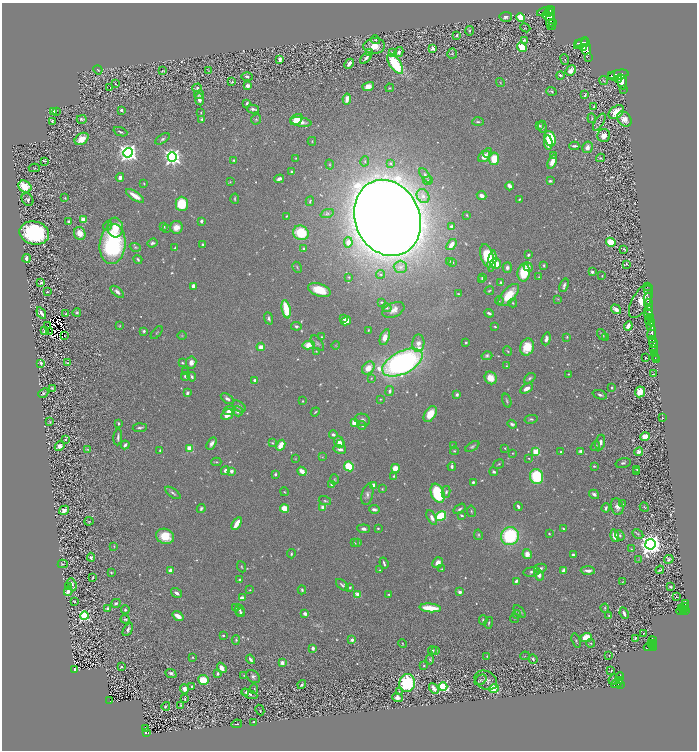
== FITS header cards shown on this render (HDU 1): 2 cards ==
NAXIS1  =                 1389
NAXIS2  =                 1496

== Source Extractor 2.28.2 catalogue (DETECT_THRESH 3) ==
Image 1389 x 1496 px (HDU 1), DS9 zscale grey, zoomed out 1/2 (1 PNG px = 2 x 2 image px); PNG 699 x 752 px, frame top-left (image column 1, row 1495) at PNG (2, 3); each listed source drawn as its Kron ellipse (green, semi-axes under 4 px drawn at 4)
Background 0.602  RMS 0.022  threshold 0.0646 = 3 sigma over >= 5 px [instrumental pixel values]
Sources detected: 985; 110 cannot appear on this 1/2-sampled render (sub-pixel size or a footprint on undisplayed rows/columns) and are neither listed nor drawn; of the other 875, the 500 brightest by FLUX_AUTO listed and drawn (375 fainter detections omitted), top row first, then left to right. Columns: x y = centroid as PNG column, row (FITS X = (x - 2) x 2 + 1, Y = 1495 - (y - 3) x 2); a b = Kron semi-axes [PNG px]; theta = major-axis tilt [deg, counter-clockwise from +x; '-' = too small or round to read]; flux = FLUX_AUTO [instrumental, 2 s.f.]
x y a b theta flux
546 11 9 3 17 1800
549 12 4 2 - 1100
548 16 6 4 -23 1500
506 17 6 5 - 16
521 17 4 3 - 130
551 18 12 3 86 2600
552 23 3 1 - 160
553 26 2 1 - 81
525 28 5 4 - 4
469 31 5 3 - 5.3
457 35 3 2 - 6
375 40 5 3 - 3.8
524 40 3 3 - 6.1
579 43 3 2 - 39
581 43 8 4 33 210
586 43 4 3 - 310
374 46 11 8 7 67
522 47 5 4 - 140
433 48 3 2 - 54
583 48 4 2 - 210
586 49 6 4 67 380
370 52 4 3 - 4.5
393 52 4 3 - 4.7
399 52 5 3 - 14
452 54 5 5 - 6.8
366 58 7 3 44 15
588 58 2 1 - 68
280 60 3 2 - 27
565 60 5 3 - 5.7
349 64 5 2 - 24
395 64 11 5 -55 340
98 70 5 3 - 3.4
162 71 4 2 - 3.4
208 71 4 4 - 3.4
571 71 5 4 - 35
560 75 4 2 - 6
611 75 3 1 - 500
618 75 10 5 13 5300
247 77 6 3 -3 10
619 79 4 2 - 1400
604 81 4 3 - 3.6
232 82 3 2 - 5
622 82 8 4 -76 4400
500 83 4 2 - 3.4
115 84 4 2 - 3.9
248 86 3 3 - 25
368 86 6 4 15 38
110 88 2 1 - 25
197 88 4 3 - 8.5
390 88 4 2 - 4.1
624 89 2 1 - 110
551 91 5 2 - 5.6
199 95 5 3 - 5.3
585 95 4 2 - 6.7
199 99 6 4 -79 27
347 99 5 3 - 41
247 103 3 2 - 7.2
594 107 3 3 - 9
253 109 6 3 -14 14
121 110 2 2 - 18
56 111 2 2 - 5.8
53 112 3 3 - 21
616 112 8 5 38 84
201 113 3 2 - 4.2
592 118 5 3 - 4
82 119 5 4 - 8.1
202 119 4 2 - 6.4
256 119 5 5 - 6.6
624 119 8 6 -50 37
296 120 7 5 38 87
52 121 3 2 - 5.3
301 122 10 4 -8 29
478 122 6 3 0 7.5
599 122 9 3 58 5.1
539 126 3 3 - 5.3
542 127 6 4 -84 11
120 132 7 2 -22 6
604 136 6 6 - 43
82 139 7 5 35 52
163 139 8 4 32 10
550 139 8 5 -70 230
312 141 4 3 - 4
548 143 7 3 -86 53
574 146 5 2 - 10
587 147 6 5 - 31
128 153 4 4 - 2800
488 153 5 3 - 8.9
553 155 3 3 - 3.7
484 156 6 5 - 50
172 157 4 4 - 2100
296 158 2 2 - 3.4
600 158 4 3 - 5
494 159 6 5 - 110
234 160 4 3 - 7.6
44 161 2 1 - 24
365 161 5 3 - 5.5
552 162 7 4 68 44
390 163 4 3 - 4.9
330 164 5 4 - 5.8
34 168 5 4 - 5.1
292 172 3 3 - 13
425 175 8 4 -56 13
120 177 4 4 - 17
279 179 5 3 - 21
428 181 5 3 - 9.2
550 181 4 3 - 7.3
230 182 4 3 - 3.6
144 184 3 2 - 4.2
25 186 7 5 -34 110
510 186 4 3 - 46
135 196 10 3 -33 57
423 196 7 6 - 26
482 196 5 3 - 20
65 198 3 2 - 4.5
235 199 5 2 - 5.6
519 199 3 2 - 4.5
28 200 7 5 -53 14
310 201 5 2 - 5.1
182 204 7 6 - 170
327 214 7 4 19 9.3
467 215 4 3 - 4.2
287 216 4 3 - 4.3
387 218 39 32 -67 17000
83 220 3 3 - 79
69 221 3 3 - 10
201 221 4 3 - 9.2
108 226 5 3 - 7.1
452 226 3 3 - 15
164 227 3 2 - 4.3
176 227 6 6 - 44
115 228 10 8 -85 74
166 228 2 2 - 4
34 233 15 11 -13 610
80 233 7 5 -66 54
301 233 8 7 - 170
348 242 5 4 - 41
611 242 5 4 - 130
152 243 5 4 - 10
113 244 20 13 83 620
203 244 3 2 - 7
451 244 6 3 53 46
135 247 6 4 -20 7.1
175 248 4 2 - 5.7
304 249 4 3 - 8.2
624 249 3 2 - 3.4
528 255 3 2 - 8
487 256 12 6 -75 190
26 258 4 3 - 20
138 259 4 3 - 8.3
450 261 4 4 - 4.3
492 261 11 4 81 71
452 262 4 4 - 7
496 264 5 5 - 67
626 264 3 2 - 4.8
544 266 4 3 - 5.6
297 267 6 3 -61 4.9
400 267 7 6 - 21
528 267 5 4 - 26
507 268 5 4 - 15
524 272 9 6 80 150
592 272 4 3 - 10
381 274 4 4 - 7.3
602 276 2 2 - 3.5
349 277 3 3 - 4.3
539 277 3 3 - 3.6
482 278 4 3 - 10
482 280 4 3 - 9.1
41 282 4 3 - 9.7
501 283 4 3 - 8.2
564 285 7 3 70 14
193 286 4 3 - 16
647 287 2 1 - 33
647 289 2 1 - 34
319 290 11 6 -19 120
489 291 5 2 - 4.4
47 292 2 2 - 3.8
117 292 8 4 -40 20
458 294 4 3 - 4.6
509 295 14 6 48 120
558 299 4 3 - 3.8
648 299 6 2 -87 1600
499 301 4 3 - 5.3
641 301 19 8 60 190
381 302 4 3 - 5.8
513 303 4 3 - 5.1
649 305 6 2 -78 1600
387 308 5 4 - 7.2
286 309 9 4 -78 150
616 309 5 3 - 26
393 310 12 7 24 34
649 311 5 2 - 660
41 313 6 2 -57 13
77 313 4 3 - 7
489 313 5 3 - 13
66 314 3 3 - 4.8
649 314 4 2 - 480
650 317 3 2 - 590
269 318 6 3 -69 12
344 319 3 3 - 12
648 320 4 2 - 230
346 321 5 4 - 61
651 322 3 1 - 360
48 325 2 1 - 12
119 326 4 2 - 3.4
296 326 5 4 - 7.9
628 326 5 3 - 35
651 326 5 3 - 1100
495 327 3 2 - 4.5
368 330 3 2 - 4.1
45 331 4 2 - 7.9
144 331 4 3 - 9.4
49 332 3 1 - 3.9
157 333 7 2 50 4.4
652 333 7 3 79 2100
602 334 6 3 -54 11
65 335 2 1 - 5.1
182 336 4 3 - 3.5
322 337 3 3 - 5.3
385 337 8 4 71 41
567 337 4 3 - 5.1
605 338 4 3 - 3.7
546 339 6 3 72 20
653 339 3 2 - 620
317 343 9 5 -53 11
418 343 9 6 86 31
466 343 3 2 - 4.9
653 343 5 3 - 1200
308 345 6 4 11 67
336 345 4 3 - 3.6
261 347 4 4 - 34
527 347 8 7 - 99
654 349 3 2 - 280
316 351 4 3 - 4
508 351 5 3 - 4.4
655 353 2 2 - 130
487 356 5 4 - 9.9
645 358 2 2 - 4
655 358 2 1 - 50
656 360 2 1 - 21
191 362 6 5 - 25
41 363 4 3 - 9.6
68 363 4 3 - 3.5
182 363 3 2 - 6.1
402 363 22 11 27 1700
506 366 3 3 - 4.1
368 368 7 5 49 55
185 372 4 3 - 6.8
569 374 2 2 - 3.7
653 374 4 1 - 4.7
185 376 4 3 - 9.8
192 377 5 3 - 10
371 378 4 3 - 4.2
491 378 6 5 - 63
530 378 6 3 41 8.8
255 380 4 3 - 15
612 387 3 3 - 8.7
52 388 4 2 - 4.9
527 388 7 4 29 27
390 391 5 3 - 12
640 392 5 5 - 83
43 393 5 3 - 8.4
187 393 4 3 - 13
457 394 3 3 - 13
600 395 7 3 -20 11
227 399 7 4 -34 14
380 399 3 2 - 3.5
303 401 3 3 - 3.9
507 401 7 3 -73 6.7
239 406 7 5 -36 13
229 411 6 4 19 35
238 411 5 5 - 16
315 412 5 2 - 4.6
430 414 9 5 58 90
227 415 6 4 30 50
662 418 2 2 - 4.4
531 419 6 3 11 7.5
363 420 7 6 - 16
50 422 3 2 - 4.4
118 423 4 3 - 6.7
355 423 4 3 - 78
512 424 5 3 - 11
362 425 4 3 - 8.6
140 428 7 3 5 9.9
333 435 4 3 - 11
118 437 8 3 85 12
645 437 4 4 - 50
66 439 2 2 - 4
339 442 6 4 -51 43
600 442 8 4 79 20
211 443 7 3 58 23
272 443 4 3 - 4.6
340 444 3 2 - 18
125 445 4 3 - 15
281 445 6 3 62 65
60 446 5 4 - 24
453 446 3 3 - 8.4
472 446 8 4 34 9.5
595 446 5 3 - 5.4
190 448 3 3 - 150
505 448 3 2 - 4.1
87 449 4 2 - 4.7
340 449 6 4 -13 21
160 450 3 2 - 5.1
454 451 4 3 - 4.3
580 451 4 3 - 12
536 452 3 3 - 200
561 452 4 3 - 5
639 452 4 3 - 21
512 453 3 3 - 3.4
322 457 4 3 - 3.8
296 458 4 3 - 3.5
529 458 3 3 - 3.5
216 462 5 3 - 4.8
623 463 8 4 14 12
498 464 6 2 31 5
349 466 5 4 - 140
452 466 4 3 - 11
594 466 4 3 - 5
395 468 4 4 - 56
637 469 4 3 - 5.3
225 470 5 4 - 13
231 471 4 3 - 21
302 471 5 3 - 54
637 471 4 2 - 4.1
494 472 4 3 - 7.7
275 474 3 3 - 8.8
394 476 3 3 - 5.1
537 477 7 6 - 240
334 479 5 3 - 4.9
473 482 3 2 - 8.4
332 485 4 3 - 7.8
374 485 3 2 - 55
382 489 3 3 - 4.3
284 492 4 2 - 4
446 492 6 4 77 9.4
173 493 9 3 -35 10
438 493 10 6 -67 280
367 494 11 5 77 19
594 494 5 3 - 12
325 501 6 3 -17 6.2
622 504 4 3 - 6.5
518 506 4 3 - 13
323 507 4 3 - 26
617 507 9 6 -76 31
644 507 5 3 - 4.1
284 508 4 4 - 80
606 508 4 3 - 11
201 509 4 3 - 9.7
374 509 5 3 - 18
460 509 7 3 35 8.9
64 510 5 4 - 34
471 511 6 3 -80 4.7
462 515 4 2 - 6.6
441 516 5 4 - 200
432 518 8 4 -62 23
89 521 4 3 - 4
237 524 7 3 58 71
378 528 3 2 - 5.1
364 529 6 3 -7 13
564 529 3 2 - 5.1
549 534 2 2 - 4.8
638 534 6 4 -28 6.7
478 535 5 4 - 6.8
620 535 5 3 - 9.3
165 536 9 7 -19 96
510 536 9 9 - 380
615 536 6 4 -74 51
354 543 4 3 - 4.8
358 543 3 3 - 5.1
650 544 5 5 - 4700
114 546 2 2 - 3.8
631 549 4 3 - 3.9
291 554 4 3 - 5.9
527 554 5 4 - 35
573 555 4 2 - 10
91 557 4 3 - 10
669 559 5 3 - 10
638 560 4 3 - 3.6
384 563 6 2 -70 11
438 563 6 5 - 39
63 564 5 2 - 3.9
242 567 6 3 -68 4.9
540 568 6 4 12 12
442 569 3 2 - 3.6
170 570 3 3 - 24
380 570 3 2 - 3.5
588 570 7 3 -4 22
660 570 4 2 - 6.8
563 571 4 2 - 42
531 572 8 5 8 12
111 573 4 2 - 5.2
539 575 6 4 -65 27
93 577 3 2 - 4.5
240 580 3 2 - 14
516 581 3 3 - 12
623 582 3 2 - 3.9
72 584 6 3 -69 14
342 585 8 4 -43 12
69 587 4 3 - 21
350 587 4 3 - 5.9
671 587 3 3 - 7.9
250 590 3 3 - 3.9
302 590 4 3 - 8
68 592 4 3 - 25
460 592 2 2 - 58
177 593 6 3 -33 17
358 594 3 2 - 99
389 594 2 2 - 5.6
676 597 2 2 - 10
242 598 3 2 - 78
74 601 2 2 - 4.3
116 603 5 4 - 12
685 603 4 2 - 210
235 607 2 2 - 7
684 607 5 2 - 170
686 607 2 2 - 190
107 608 3 3 - 6.8
430 608 10 3 -5 130
605 608 4 3 - 5.4
125 610 4 3 - 9
240 610 6 4 -64 10
681 610 5 2 - 430
683 610 4 2 - 380
519 611 7 4 -46 10
686 611 3 2 - 450
241 613 4 3 - 7.2
624 613 6 2 -67 15
305 614 3 3 - 23
517 614 4 3 - 7.4
84 616 4 4 - 660
178 616 6 3 -35 43
609 616 3 2 - 3.8
514 618 4 3 - 3.6
125 619 5 3 - 8.8
483 620 5 4 - 6.9
489 623 6 2 76 5.8
128 629 7 4 61 14
643 633 2 2 - 10
223 635 2 2 - 8.4
586 637 5 4 - 90
636 638 3 3 - 6.7
236 640 4 3 - 5.6
352 640 2 2 - 50
576 641 7 3 -72 8.2
653 641 4 2 - 200
403 643 4 2 - 3.9
591 643 4 3 - 4.4
653 643 2 2 - 110
651 644 3 1 - 120
650 646 6 3 28 670
313 648 3 2 - 21
653 648 3 2 - 500
436 650 4 3 - 4.5
432 651 4 3 - 10
487 656 2 2 - 3.6
525 656 5 3 - 3.5
609 656 3 3 - 4.1
193 657 3 3 - 4.6
251 659 5 2 - 17
533 659 5 3 - 8.9
430 660 5 4 - 5.9
282 663 4 4 - 14
424 666 2 2 - 4.7
121 667 3 2 - 5.3
222 668 6 4 -52 35
74 670 3 2 - 270
611 670 2 2 - 12
171 674 6 4 -24 12
218 674 3 3 - 11
244 675 4 3 - 3.8
253 677 8 5 -40 14
620 677 4 2 - 120
613 679 5 2 - 7.6
203 680 5 5 - 150
480 680 6 4 38 11
486 680 12 9 -30 29
620 680 3 2 - 190
407 683 9 8 - 380
617 683 6 4 33 650
302 684 5 3 - 9.7
620 684 3 2 - 380
192 686 3 2 - 7
443 686 4 4 - 600
434 688 5 3 - 34
494 688 5 4 - 110
184 689 5 4 - 19
254 689 5 3 - 7.1
399 691 4 3 - 5.1
246 692 3 3 - 7.9
249 694 8 4 -22 19
397 698 5 4 - 22
185 699 4 2 - 6.5
110 701 3 2 - 160
181 705 3 3 - 4
166 706 4 2 - 5.3
260 710 5 2 - 3.8
254 722 2 2 - 19
237 724 5 2 - 4.4
145 729 2 1 - 12
146 732 3 3 - 160
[375 fainter detections neither listed nor drawn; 110 sub-pixel or undisplayed-footprint detections neither listed nor drawn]